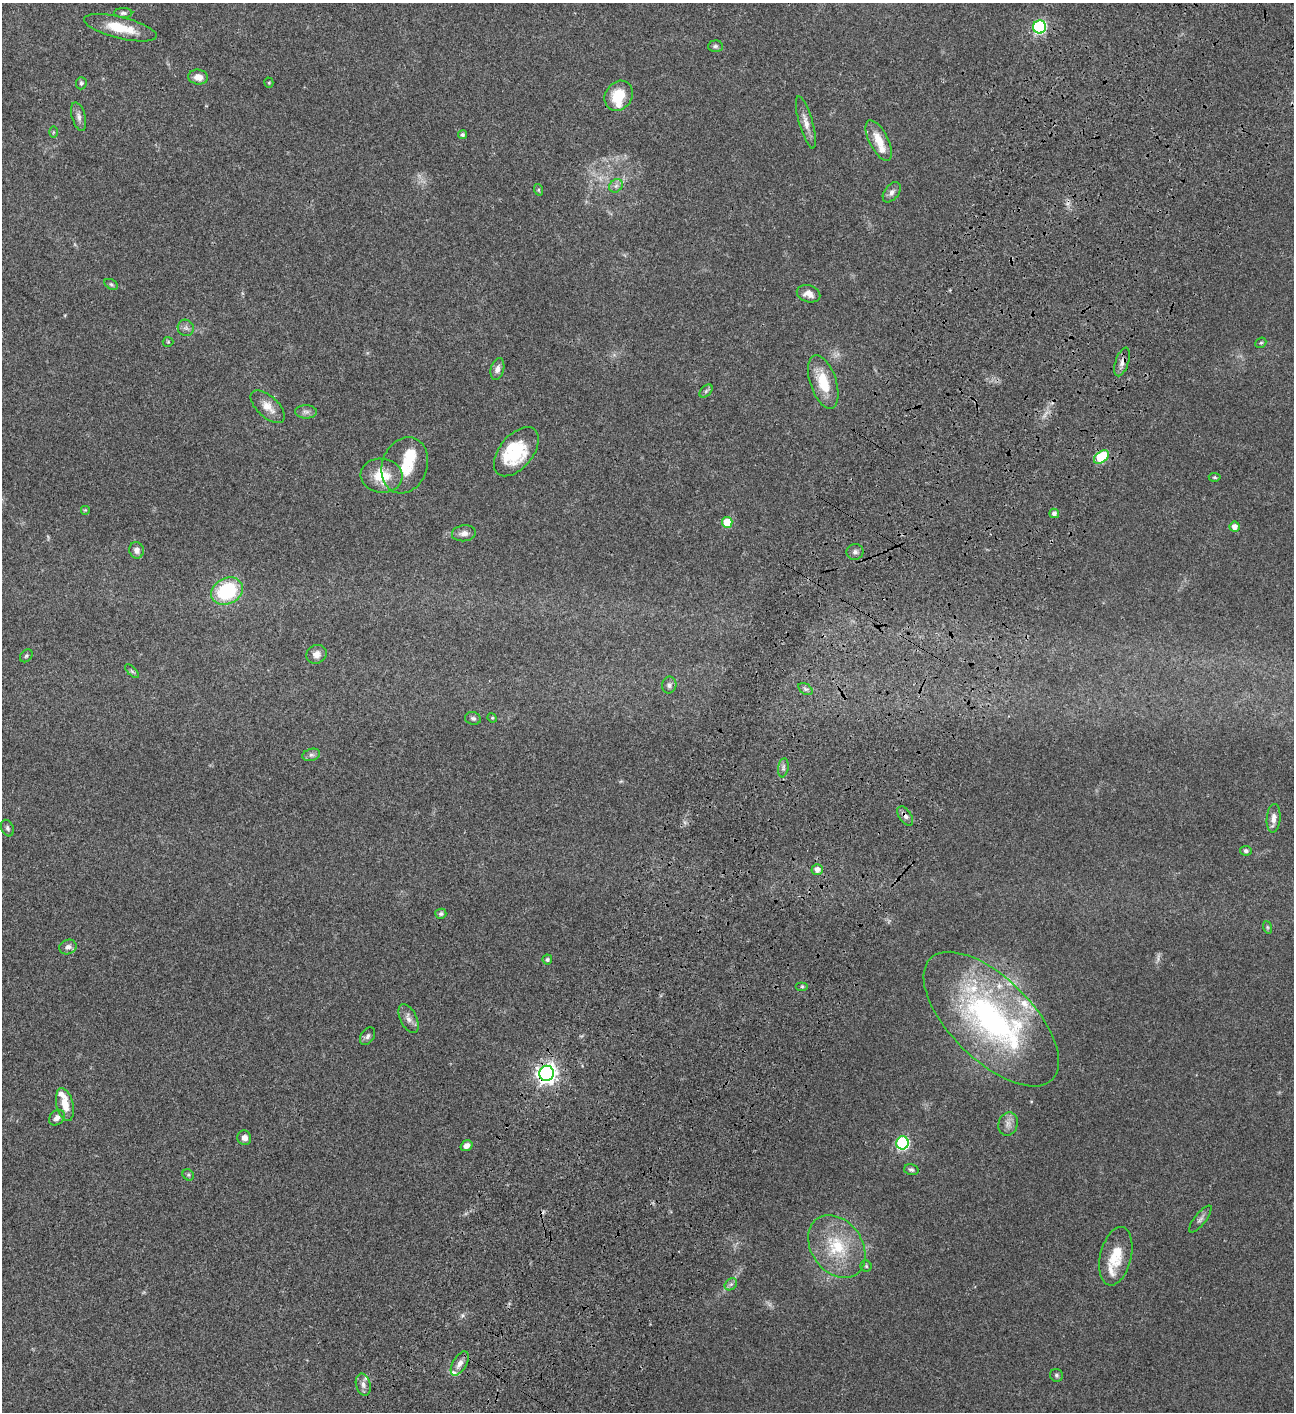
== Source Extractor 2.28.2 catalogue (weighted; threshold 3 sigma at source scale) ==
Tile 10 of 4 x 4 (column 2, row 3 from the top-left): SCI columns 1797-3088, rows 1613-3022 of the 6049 x 6047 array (HDU 1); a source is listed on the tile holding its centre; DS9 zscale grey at full resolution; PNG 1296 x 1414 px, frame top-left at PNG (2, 3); each listed source drawn as its Kron ellipse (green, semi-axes under 4 px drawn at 4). Shown black and unused: <1% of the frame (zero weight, under 3 of 4 exposures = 13% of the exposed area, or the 3 px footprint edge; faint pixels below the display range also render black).
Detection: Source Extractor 2.28.2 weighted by HDU 2 'WHT'; one run over the whole footprint, this tile lists its part. Background 0.0655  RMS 0.0059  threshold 0.0266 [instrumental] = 3 sigma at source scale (4.5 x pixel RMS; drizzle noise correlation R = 1.50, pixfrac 1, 0.05/0.05 arcsec/px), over >= 5 px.
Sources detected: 98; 4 too faint to see at this stretch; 1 inside a brighter object's white glare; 1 cosmic-ray / hot-pixel residue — neither listed nor drawn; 13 inside a brighter listed object's ellipse — not listed separately; the other 79 listed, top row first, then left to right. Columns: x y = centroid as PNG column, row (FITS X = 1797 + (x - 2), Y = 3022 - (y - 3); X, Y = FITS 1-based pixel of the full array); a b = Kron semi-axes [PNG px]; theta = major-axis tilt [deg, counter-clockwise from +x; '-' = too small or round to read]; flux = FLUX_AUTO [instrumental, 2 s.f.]
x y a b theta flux
123 13 9 5 0 1.3
1040 27 6 6 - 78
120 28 37 10 -14 16
715 46 7 5 3 1.3
198 77 10 7 -7 4.6
81 83 6 5 - 1.1
269 83 5 4 - 0.68
619 96 16 13 55 15
79 117 15 6 -74 2.5
806 122 27 7 -74 4.9
53 132 6 4 89 0.67
463 135 4 4 - 1.1
879 140 22 9 -63 10
616 186 7 6 - 1.8
539 190 6 4 -71 0.65
892 192 11 7 52 2.5
111 284 7 4 -30 0.97
808 294 12 8 -17 4.6
186 328 8 8 - 2
168 342 5 5 - 0.62
1261 343 6 5 - 0.8
1122 362 15 6 71 3
497 369 11 6 75 2.7
823 382 28 13 -71 15
706 391 8 5 46 1.1
268 407 21 10 -43 6.2
306 412 11 6 -1 2.2
516 452 29 16 50 24
1101 457 8 5 39 32
405 465 29 22 70 17
381 476 21 17 -6 15
1215 477 6 4 -3 0.79
85 510 5 5 - 0.67
1054 513 5 4 - 2.1
727 522 5 5 - 15
1234 527 5 5 - 3.6
464 533 12 8 7 2.8
136 550 8 7 - 2.5
855 552 8 8 - 1.9
227 591 16 13 29 38
316 654 10 9 - 3.2
26 656 7 5 45 1
132 671 9 3 -45 0.91
669 685 8 7 - 1.8
805 689 8 5 -33 1.3
473 718 8 6 -14 1.4
492 718 5 4 - 0.62
311 755 9 6 16 1.6
783 768 9 5 81 1.4
905 816 11 6 -56 2.1
1274 818 14 7 85 3.7
7 828 9 6 -66 1.4
1246 851 6 5 - 1.1
817 869 5 5 - 3.4
441 914 5 5 - 1.1
1267 927 6 4 -71 0.71
68 947 9 7 20 2.4
547 960 5 5 - 1.2
802 986 6 4 0 0.91
409 1019 15 8 -64 3.4
991 1019 86 41 -45 140
367 1036 10 6 56 1.7
547 1073 7 7 - 310
65 1104 17 8 -76 7.8
57 1118 9 6 41 2.8
1008 1124 12 9 73 3.4
244 1138 7 7 - 3.1
902 1143 6 6 - 78
466 1146 6 5 - 3
911 1170 7 5 -15 1.2
188 1175 6 5 - 0.85
1200 1219 16 5 51 2.1
837 1246 34 25 -54 29
1116 1256 30 15 77 15
866 1266 5 5 - 0.84
731 1284 7 5 43 1.4
460 1364 13 7 60 3.6
1056 1375 6 6 - 1.2
363 1385 11 7 -74 2.5
Overlapping masked pixels (flux is a lower limit): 3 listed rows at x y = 1122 362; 905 816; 547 1073